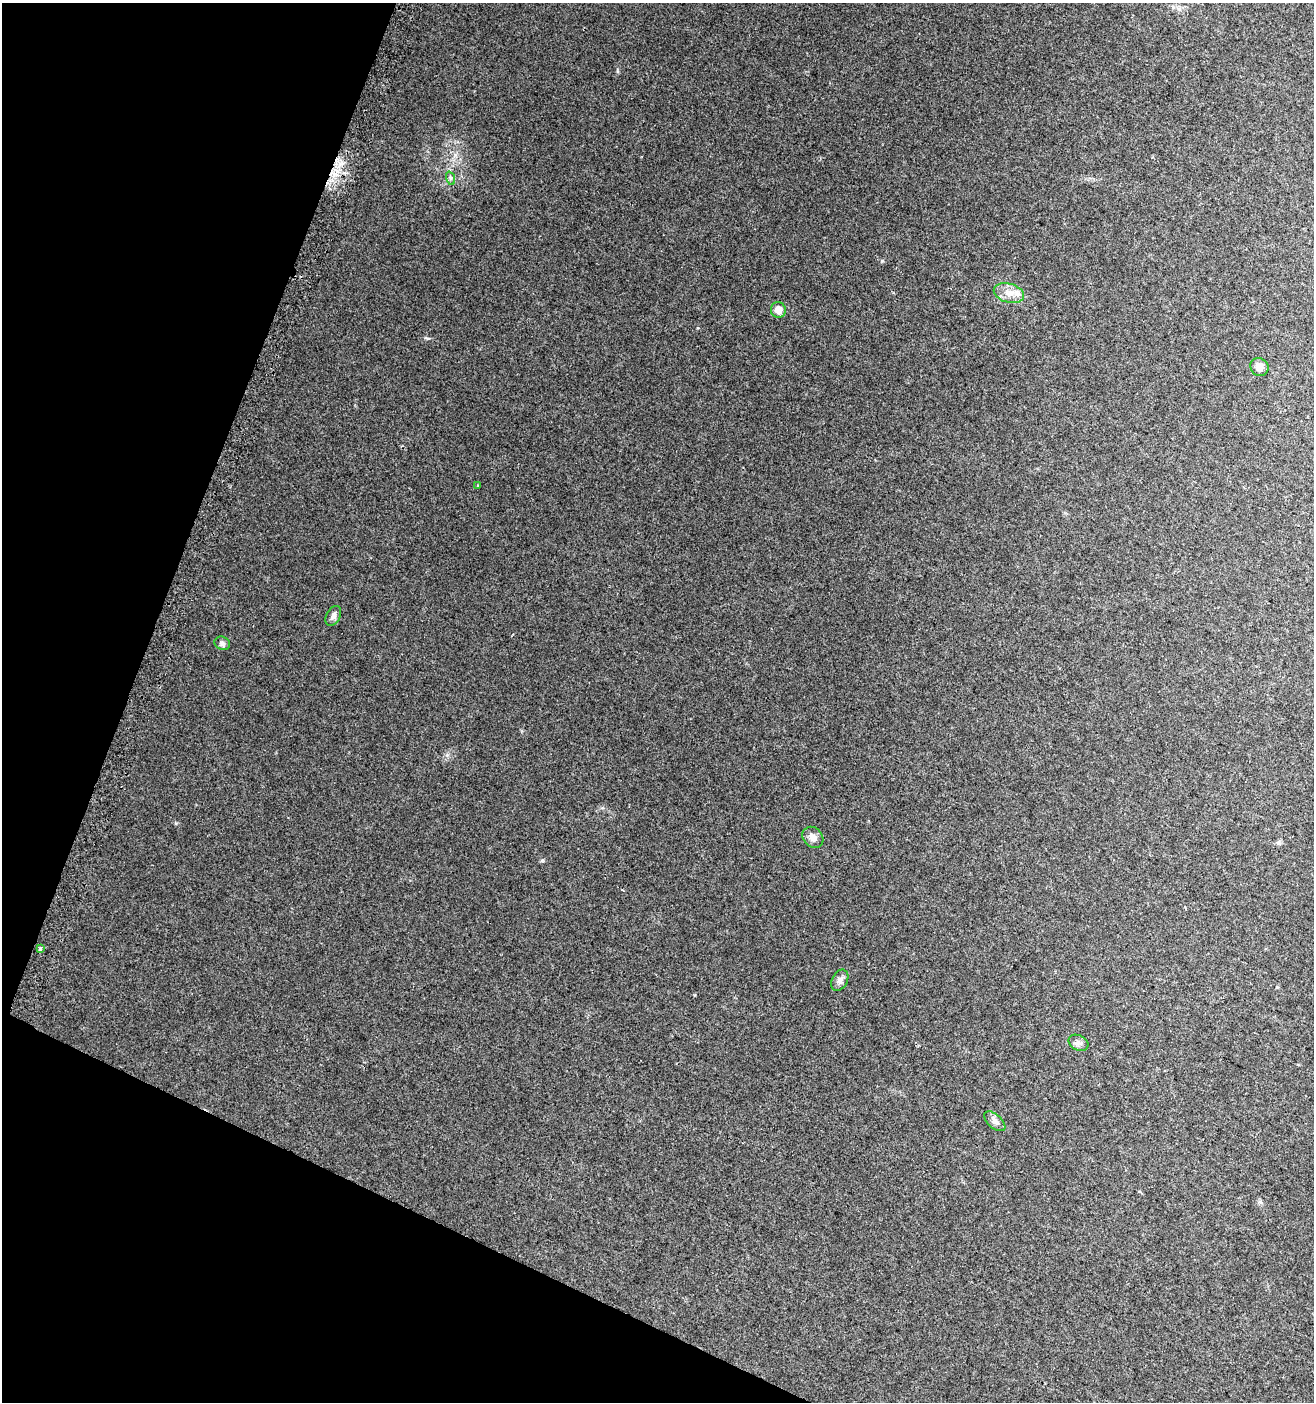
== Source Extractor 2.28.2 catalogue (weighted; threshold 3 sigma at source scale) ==
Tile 9 of 4 x 4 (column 1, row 3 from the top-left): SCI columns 311-1622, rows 1412-2811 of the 5796 x 5642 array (HDU 1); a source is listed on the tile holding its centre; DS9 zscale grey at full resolution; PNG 1316 x 1404 px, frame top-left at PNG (2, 3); each listed source drawn as its Kron ellipse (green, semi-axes under 4 px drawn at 4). Shown black and unused: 20% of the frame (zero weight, under 2 of 3 exposures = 2% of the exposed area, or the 3 px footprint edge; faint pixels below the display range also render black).
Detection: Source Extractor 2.28.2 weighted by HDU 2 'WHT'; one run over the whole footprint, this tile lists its part. Background 0.0358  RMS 0.0082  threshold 0.037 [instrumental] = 3 sigma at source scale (4.5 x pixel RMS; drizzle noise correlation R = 1.50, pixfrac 1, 0.0396/0.0396 arcsec/px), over >= 5 px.
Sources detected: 13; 1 inside a brighter listed object's ellipse — not listed separately; the other 12 listed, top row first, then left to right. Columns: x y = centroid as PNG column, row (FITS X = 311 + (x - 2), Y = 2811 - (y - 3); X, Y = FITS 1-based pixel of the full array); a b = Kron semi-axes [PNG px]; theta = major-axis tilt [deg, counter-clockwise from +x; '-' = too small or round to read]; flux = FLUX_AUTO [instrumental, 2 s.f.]
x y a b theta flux
450 178 7 4 -71 1.6
1009 293 15 9 -15 7.8
778 310 8 7 - 6.5
1259 367 9 8 - 6
478 486 4 2 - 0.68
333 616 11 7 63 3.3
222 643 8 6 -26 2.2
813 837 12 9 -46 5.1
40 948 4 3 - 6.2
840 980 11 7 63 3.8
1078 1043 10 7 -27 2.9
995 1121 13 7 -42 3.6
Unlisted compact peaks at least as high as the median listed source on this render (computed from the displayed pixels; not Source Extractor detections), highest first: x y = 542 860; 882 261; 176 823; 427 338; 447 755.